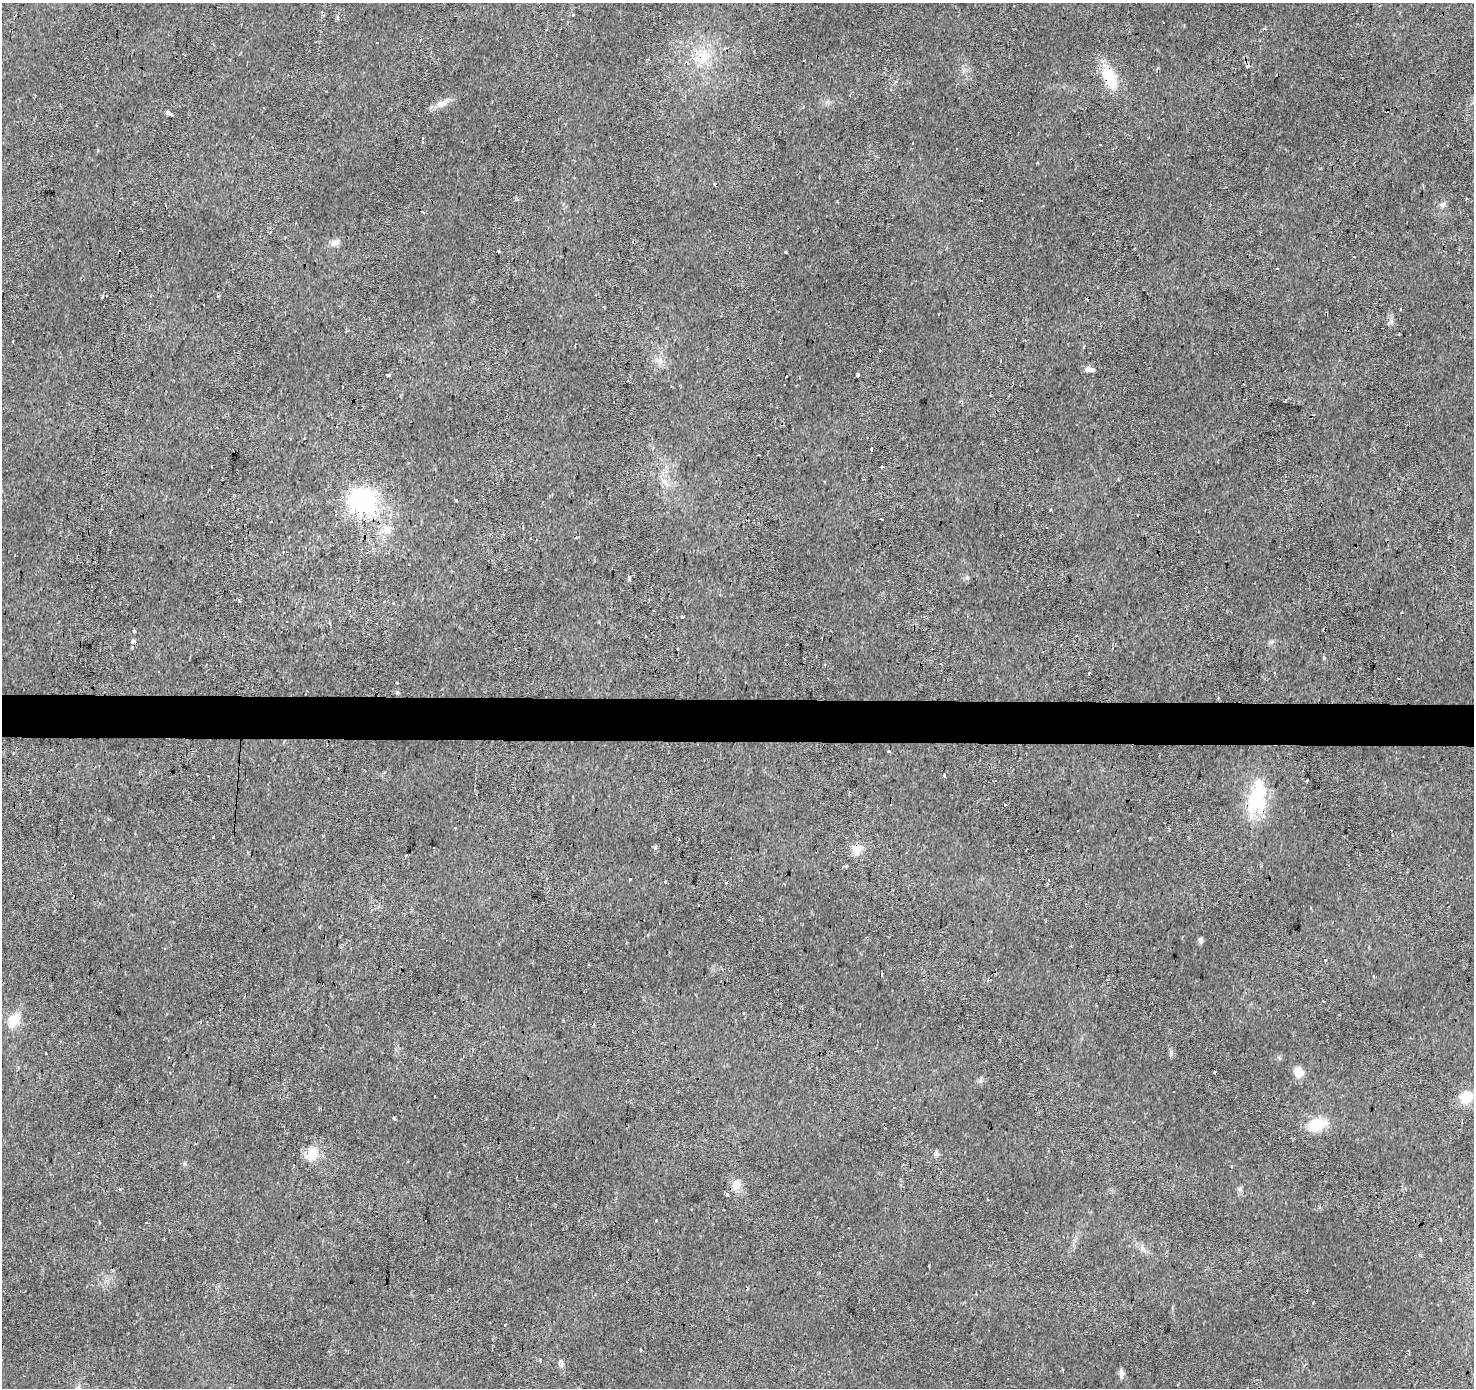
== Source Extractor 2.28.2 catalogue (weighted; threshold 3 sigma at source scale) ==
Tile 5 of 3 x 3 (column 2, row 2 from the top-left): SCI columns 1476-2947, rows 1662-3047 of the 4418 x 4659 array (HDU 1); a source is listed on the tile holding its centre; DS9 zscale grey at full resolution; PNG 1476 x 1390 px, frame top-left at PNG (2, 3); no overlay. Shown black and unused: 3% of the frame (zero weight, under 2 of 3 exposures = <1% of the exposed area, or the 3 px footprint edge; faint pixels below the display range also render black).
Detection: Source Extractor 2.28.2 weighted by HDU 2 'WHT'; one run over the whole footprint, this tile lists its part. Background 0.0215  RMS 0.0033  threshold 0.015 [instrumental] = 3 sigma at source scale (4.5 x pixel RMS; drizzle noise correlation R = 1.50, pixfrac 1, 0.0396/0.0396 arcsec/px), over >= 5 px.
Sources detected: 127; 51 cosmic-ray / hot-pixel residue — not listed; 1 inside a brighter listed object's ellipse — not listed separately; the other 75 listed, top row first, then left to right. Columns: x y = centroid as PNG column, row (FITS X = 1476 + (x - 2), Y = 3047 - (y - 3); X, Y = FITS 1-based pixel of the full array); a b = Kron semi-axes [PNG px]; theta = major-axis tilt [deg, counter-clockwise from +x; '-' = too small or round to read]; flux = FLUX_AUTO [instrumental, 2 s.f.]
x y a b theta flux
1264 28 4 3 - 0.49
377 43 2 2 - 0.31
703 57 24 16 52 9
1248 66 4 3 - 1.6
1110 78 29 16 -60 11
441 104 18 8 29 2.8
170 114 5 3 - 2.6
913 143 3 2 - 0.63
1100 144 3 3 - 0.73
956 149 3 2 - 0.7
97 151 3 3 - 1.3
1442 204 8 7 - 1.1
334 243 14 8 29 1.7
786 252 3 3 - 1
1276 269 3 3 - 1.1
1083 346 3 3 - 1.2
660 361 9 4 82 1.1
1089 369 11 6 -11 1.6
388 375 3 3 - 3.8
858 375 4 3 - 0.92
1285 401 3 3 - 1.4
882 467 4 3 - 2.6
665 481 9 4 -81 1.3
824 482 3 2 - 0.43
456 500 3 3 - 0.56
363 501 8 8 - 310
1051 510 3 3 - 1
881 519 3 3 - 1
271 521 3 3 - 0.98
385 529 10 9 - 2.5
283 551 3 2 - 0.61
1402 612 3 2 - 0.64
682 616 3 3 - 2
134 631 3 3 - 1.5
645 636 3 2 - 0.56
133 640 4 3 - 1.5
678 649 3 2 - 0.6
1089 673 3 2 - 1.9
398 683 3 3 - 1.6
397 692 5 5 - 0.47
888 751 3 3 - 0.42
197 774 2 2 - 0.33
1307 780 4 3 - 3.5
1257 798 43 22 75 20
214 837 3 3 - 1.8
655 847 5 5 - 0.53
857 849 13 11 53 4.3
631 878 3 3 - 3
666 882 3 3 - 1.2
1200 941 6 5 - 1.2
1325 959 4 3 - 0.21
1374 976 4 3 - 1.6
1324 1001 3 3 - 1.1
14 1020 19 15 47 5.7
46 1053 3 3 - 1.4
1299 1072 12 10 -69 3.5
981 1081 7 4 -89 0.67
1174 1092 3 2 - 0.5
435 1097 2 2 - 0.37
1466 1097 14 13 - 7.2
394 1118 3 3 - 1.7
1134 1121 3 2 - 0.23
1317 1124 20 13 17 9.4
312 1153 18 15 81 6
936 1154 8 5 49 0.84
736 1185 15 11 58 3
1239 1189 6 6 - 0.73
727 1195 3 3 - 5.5
656 1220 3 3 - 0.83
1440 1239 4 3 - 0.35
929 1265 4 2 - 0.28
1313 1303 3 2 - 0.42
505 1325 3 3 - 1.8
640 1350 3 3 - 0.7
1121 1373 11 6 85 1.3
Overlapping masked pixels (flux is a lower limit): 4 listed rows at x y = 703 57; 1248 66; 1110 78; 1257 798
Unlisted compact peaks at least as high as the median listed source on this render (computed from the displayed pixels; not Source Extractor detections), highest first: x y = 1171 1052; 1391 321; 1324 658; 629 577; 967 578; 562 1364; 184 1164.